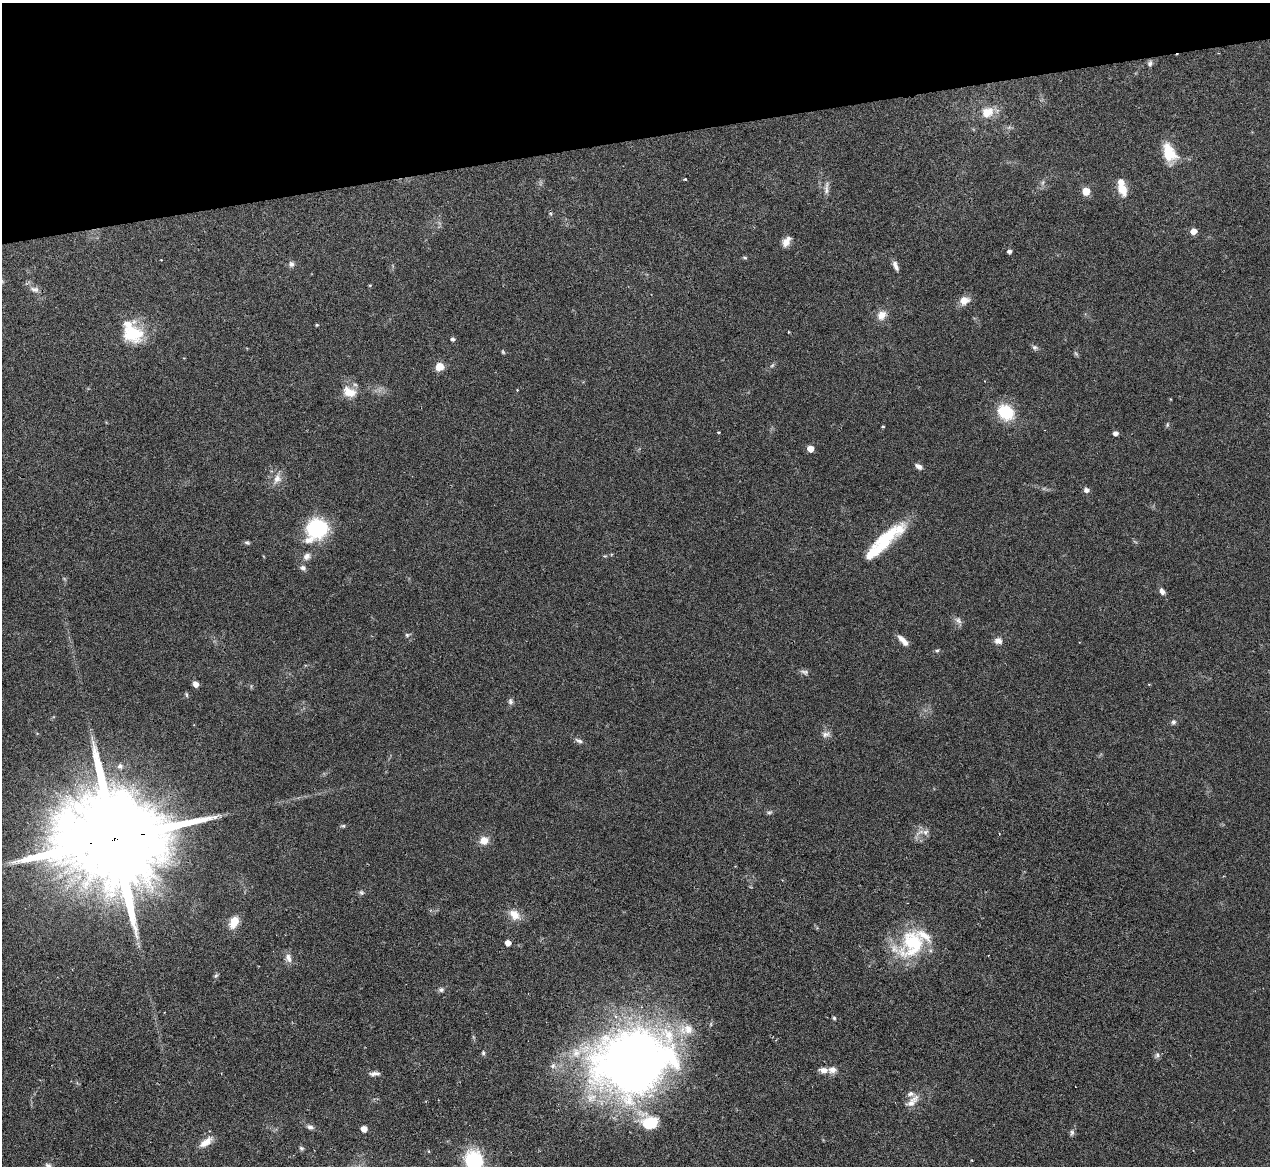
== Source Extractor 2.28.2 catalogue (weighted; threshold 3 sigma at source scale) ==
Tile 3 of 4 x 4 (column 3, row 1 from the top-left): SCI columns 3019-4286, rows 4400-5563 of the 5705 x 5824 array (HDU 1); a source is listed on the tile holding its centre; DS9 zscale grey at full resolution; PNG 1272 x 1168 px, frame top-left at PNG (2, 3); no overlay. Shown black and unused: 12% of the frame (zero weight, under 3 of 6 exposures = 23% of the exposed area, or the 3 px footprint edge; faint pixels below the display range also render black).
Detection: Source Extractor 2.28.2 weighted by HDU 2 'WHT'; one run over the whole footprint, this tile lists its part. Background 0.0845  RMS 0.0046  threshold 0.0187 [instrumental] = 3 sigma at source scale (4.09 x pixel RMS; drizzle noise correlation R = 1.36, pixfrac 0.8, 0.05/0.05 arcsec/px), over >= 5 px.
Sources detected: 97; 4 too faint to see at this stretch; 1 inside a brighter object's white glare — not listed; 8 inside a brighter listed object's ellipse — not listed separately; the other 84 listed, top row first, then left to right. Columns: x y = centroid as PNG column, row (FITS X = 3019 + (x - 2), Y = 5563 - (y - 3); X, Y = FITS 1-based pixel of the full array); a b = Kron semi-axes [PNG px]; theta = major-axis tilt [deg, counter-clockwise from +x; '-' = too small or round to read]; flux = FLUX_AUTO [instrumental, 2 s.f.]
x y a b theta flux
1150 63 8 6 67 1.2
987 112 17 14 28 6.9
1009 127 6 5 - 0.84
1169 153 23 14 -63 11
685 179 3 3 - 0.81
826 188 21 5 83 2.2
1121 189 18 11 -57 5.7
1086 191 5 5 - 11
1193 231 5 5 - 4.4
786 242 12 7 59 3.6
1009 251 4 4 - 1.3
745 258 6 4 -17 0.57
291 264 8 7 - 1.4
895 266 13 5 -68 2.2
370 285 4 3 - 0.37
34 289 14 8 -10 2.2
964 300 13 11 21 3.7
882 315 12 10 43 4.2
317 325 4 3 - 0.46
789 332 2 2 - 0.41
133 333 25 22 -21 17
453 339 5 4 - 0.99
1035 347 9 6 -32 1.1
503 352 6 4 -47 0.52
439 366 9 8 - 4.8
517 390 3 3 - 0.29
349 392 19 13 -23 6.2
1006 412 16 14 -35 18
1167 424 7 4 72 0.65
883 426 3 3 - 0.49
718 433 3 3 - 0.41
1115 433 4 4 - 2.1
810 449 5 5 - 5.8
919 466 9 5 -29 1.9
277 479 16 10 67 3.9
1086 490 6 6 - 1.7
317 529 18 15 41 44
885 538 38 15 29 16
247 543 8 5 -7 0.76
307 556 11 8 46 2.2
303 568 8 7 - 1.3
1162 591 8 6 -60 1.9
958 620 11 7 -45 1.7
407 635 6 5 - 0.83
903 641 15 6 -46 3.5
998 641 9 8 - 2.4
937 650 6 5 - 0.72
804 672 12 6 -14 1.3
196 684 6 4 -54 2.9
186 694 7 4 -83 0.64
510 701 8 6 -69 1.3
1173 722 6 6 - 1.1
826 734 13 7 9 1.9
579 741 11 6 -27 1.4
120 766 8 8 - 1.7
769 812 9 5 15 0.79
343 826 6 5 - 0.63
925 832 9 8 - 1.9
115 839 44 22 9 16000
484 840 11 10 - 4.1
361 892 7 6 - 0.97
515 915 16 11 -40 5
234 922 16 10 64 5.8
508 943 5 4 - 4
913 943 45 30 38 31
288 958 13 9 -68 2.7
216 976 8 5 62 0.77
441 990 7 6 - 1.2
834 1018 5 4 - 0.62
483 1053 7 4 -81 0.76
1157 1055 8 7 - 1.1
633 1062 83 62 14 340
832 1070 12 9 12 2.8
375 1074 13 5 2 1.7
912 1101 23 9 43 4.5
649 1122 24 19 -34 16
310 1127 10 6 -20 1.4
364 1129 5 5 - 4.3
1072 1132 10 6 82 1.1
206 1142 18 8 36 4.3
301 1148 7 5 -16 0.76
428 1151 5 3 - 0.35
474 1161 9 8 - 86
49 1166 10 7 -49 2.2
Overlapping masked pixels (flux is a lower limit): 1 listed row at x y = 115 839
Isophote crosses this tile's border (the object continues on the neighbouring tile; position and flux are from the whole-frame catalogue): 2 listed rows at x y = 474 1161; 49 1166